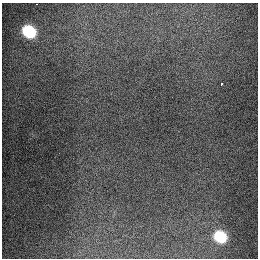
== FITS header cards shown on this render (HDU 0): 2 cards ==
NAXIS1  =                  256
NAXIS2  =                  256

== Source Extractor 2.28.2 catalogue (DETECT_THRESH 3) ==
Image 256 x 256 px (HDU 0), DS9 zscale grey, 1 PNG px = 1 image px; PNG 260 x 260 px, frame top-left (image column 1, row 256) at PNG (2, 3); no overlay
Background 1310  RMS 27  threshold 80.7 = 3 sigma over >= 5 px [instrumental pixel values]
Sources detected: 3; all 3 listed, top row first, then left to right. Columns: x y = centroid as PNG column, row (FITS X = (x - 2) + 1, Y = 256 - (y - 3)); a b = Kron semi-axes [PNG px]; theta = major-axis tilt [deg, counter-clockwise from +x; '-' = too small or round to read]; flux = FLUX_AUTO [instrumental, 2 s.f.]
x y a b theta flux
29 31 12 9 -35 87000
221 84 3 3 - 8000
220 237 13 11 -34 70000